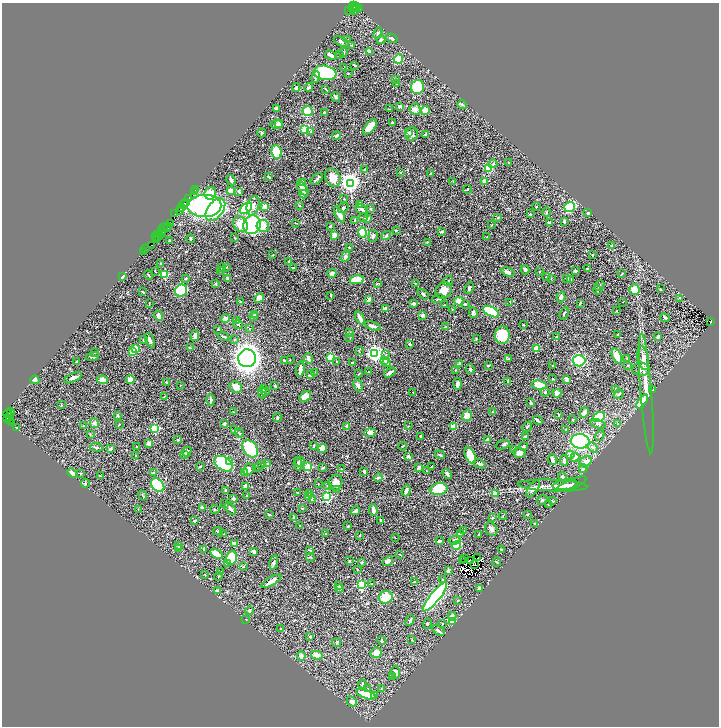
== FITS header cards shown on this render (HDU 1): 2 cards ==
NAXIS1  =                 1433
NAXIS2  =                 1448

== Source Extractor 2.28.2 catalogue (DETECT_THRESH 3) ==
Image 1433 x 1448 px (HDU 1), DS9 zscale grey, zoomed out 1/2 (1 PNG px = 2 x 2 image px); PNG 721 x 728 px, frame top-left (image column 1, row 1447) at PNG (2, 3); each listed source drawn as its Kron ellipse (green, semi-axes under 4 px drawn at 4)
Background 1.1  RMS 0.03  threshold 0.0887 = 3 sigma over >= 5 px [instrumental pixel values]
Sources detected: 635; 60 cannot appear on this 1/2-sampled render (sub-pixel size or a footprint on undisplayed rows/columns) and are neither listed nor drawn; of the other 575, the 500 brightest by FLUX_AUTO listed and drawn (75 fainter detections omitted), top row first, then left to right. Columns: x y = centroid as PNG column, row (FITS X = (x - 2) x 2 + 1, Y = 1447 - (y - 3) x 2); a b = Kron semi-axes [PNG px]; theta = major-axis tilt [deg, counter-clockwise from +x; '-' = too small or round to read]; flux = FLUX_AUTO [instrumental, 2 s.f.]
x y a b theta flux
353 6 3 2 - 150
355 7 5 2 - 460
357 7 2 2 - 240
353 8 2 1 - 370
359 9 4 3 - 170
348 10 2 1 - 800
354 10 2 1 - 56
378 33 6 4 63 12
392 38 6 3 -28 8.5
348 40 4 3 - 5.7
381 40 4 2 - 16
341 42 8 3 -24 12
351 45 3 2 - 3.4
369 51 4 3 - 12
343 52 5 3 - 7
339 54 2 2 - 2.5
330 55 6 3 -30 22
398 59 4 4 - 210
355 65 3 2 - 4.6
344 67 2 1 - 5.6
325 73 11 7 -9 650
348 74 3 2 - 2.6
316 77 6 3 79 7.4
396 79 2 2 - 3
397 84 3 2 - 7.3
296 87 4 3 - 10
309 87 4 4 - 11
418 87 7 6 - 190
326 89 4 2 - 4.4
335 97 5 4 - 11
462 105 5 3 - 7.4
400 106 4 3 - 11
277 108 3 3 - 25
390 109 3 2 - 3.3
415 109 6 5 - 19
425 110 4 4 - 54
308 111 5 5 - 140
324 112 2 2 - 5.6
392 123 3 2 - 15
279 124 4 4 - 19
276 125 6 3 8 14
370 127 9 4 50 66
304 129 3 3 - 370
311 131 3 2 - 2.7
409 132 3 3 - 10
262 133 4 3 - 5.9
412 134 6 6 - 22
426 134 4 3 - 5.7
336 135 4 3 - 11
277 152 7 5 -81 200
508 162 3 2 - 3.1
493 164 4 4 - 7.6
488 168 4 4 - 140
364 169 3 2 - 4.4
401 172 3 2 - 4
430 173 2 2 - 3.7
268 177 3 2 - 5
333 178 9 7 -62 67
317 179 7 2 44 10
231 180 5 2 - 16
453 181 3 2 - 2.6
302 182 3 2 - 11
485 182 2 2 - 65
350 183 4 4 - 3400
196 189 3 1 - 24
303 189 8 3 -56 48
467 189 4 2 - 2.9
230 191 3 3 - 61
239 191 3 2 - 6.9
194 192 2 1 - 6.7
210 193 6 5 - 100
304 194 4 3 - 13
188 199 4 2 - 130
344 199 3 2 - 3.3
186 202 2 1 - 35
360 204 4 3 - 6.1
184 205 3 2 - 350
299 205 2 2 - 3.5
204 206 17 11 2 860
253 206 10 6 71 31
181 207 4 2 - 51
265 207 2 2 - 63
536 207 2 2 - 3.8
570 207 5 5 - 210
246 208 7 4 39 260
343 208 6 3 34 12
215 209 13 7 53 460
361 209 6 3 -29 19
370 209 4 3 - 3.8
179 211 3 1 - 180
547 212 4 2 - 4.7
588 213 3 2 - 13
175 214 2 1 - 77
339 214 9 4 -62 41
530 214 3 2 - 3.4
363 218 3 3 - 9.3
498 218 3 2 - 5.5
368 219 4 3 - 6
355 220 4 3 - 8.5
564 221 2 2 - 12
550 222 3 2 - 12
170 223 2 1 - 64
296 223 2 1 - 4.3
240 224 8 7 - 58
252 225 9 8 - 440
492 225 3 2 - 3.2
167 226 2 1 - 65
263 226 6 6 - 55
330 226 3 2 - 5.1
163 228 2 2 - 280
167 228 2 1 - 220
161 231 4 3 - 310
396 231 2 2 - 5.4
442 231 4 3 - 8.6
363 233 5 4 - 230
159 234 4 1 - 84
161 234 2 1 - 120
157 235 2 2 - 110
334 235 4 3 - 33
159 236 2 1 - 310
373 236 6 4 77 14
386 236 5 3 - 12
156 237 3 1 - 77
487 237 3 2 - 3.6
235 238 3 2 - 3.2
156 239 2 1 - 39
190 239 4 3 - 6.6
169 241 4 3 - 5.4
427 242 3 2 - 5.6
151 245 2 1 - 110
611 246 2 2 - 13
349 248 3 2 - 6.7
145 249 3 1 - 130
143 251 2 1 - 51
273 255 2 1 - 2.8
592 255 2 2 - 3.7
345 257 5 3 - 15
289 261 3 3 - 7
160 264 3 2 - 2.9
226 267 3 2 - 3
222 268 3 2 - 4.1
293 268 3 2 - 4.7
587 269 3 2 - 7.6
525 270 4 3 - 13
155 271 2 1 - 2.7
221 271 3 2 - 2.5
540 271 2 2 - 4.2
575 271 3 2 - 12
508 272 7 3 -20 23
332 273 4 3 - 18
165 274 3 3 - 330
622 274 3 2 - 6.8
149 275 5 2 - 5.1
122 276 3 2 - 20
546 277 2 2 - 4.6
186 278 3 2 - 8.8
551 278 2 2 - 3.4
567 278 3 2 - 11
227 279 4 3 - 6.8
570 279 3 3 - 6.3
356 280 7 4 12 130
448 281 5 2 - 4.8
415 283 2 2 - 3
216 284 3 2 - 4.9
377 284 3 2 - 3.9
599 285 5 2 - 5.6
469 288 6 3 64 12
660 289 3 2 - 4.2
181 290 6 5 - 380
444 290 9 7 45 61
597 290 5 2 - 6.5
634 290 5 5 - 53
143 292 3 2 - 4.3
423 294 6 3 -37 9.8
331 295 3 2 - 4.8
561 297 5 4 - 15
259 298 5 4 - 36
680 298 4 2 - 4.6
369 299 3 3 - 17
438 299 7 2 14 7.2
240 301 2 2 - 4.3
459 301 5 3 - 42
510 302 2 2 - 3.5
622 302 2 1 - 3.1
149 303 3 2 - 2.5
580 303 3 2 - 6.9
413 304 2 2 - 47
465 304 2 2 - 5.4
444 305 2 2 - 5.4
385 309 4 3 - 16
452 309 2 2 - 3.1
617 311 2 2 - 7.4
491 312 8 4 -29 430
473 313 5 4 - 12
564 313 7 2 71 6.7
254 314 3 2 - 5.9
423 315 3 2 - 27
158 316 5 3 - 31
253 317 3 2 - 3.7
225 318 5 4 - 29
360 318 7 3 -62 34
665 318 5 3 - 7.9
236 320 3 2 - 3
710 322 4 2 - 380
238 325 5 2 - 4.7
523 325 2 2 - 3.2
373 326 8 3 -19 21
445 327 3 3 - 9.4
250 328 2 2 - 2.8
217 330 2 2 - 3
349 332 2 2 - 7.6
618 334 3 1 - 3.6
195 335 5 3 - 26
502 335 9 7 85 140
556 336 2 2 - 4.7
224 337 6 2 -21 12
658 337 4 3 - 14
350 338 3 2 - 2.6
235 339 3 3 - 3.7
476 339 3 2 - 3.3
143 340 2 2 - 3
150 340 7 3 -66 15
410 344 3 2 - 8.1
190 348 3 3 - 5.4
136 349 3 3 - 210
536 349 3 2 - 110
359 351 3 2 - 3.7
95 352 2 2 - 2.5
132 352 3 2 - 100
375 353 4 4 - 2300
385 355 4 3 - 6.3
92 356 7 3 17 10
617 356 8 4 -67 94
330 357 3 3 - 330
247 358 9 9 - 3600
627 358 3 3 - 4.8
643 358 12 5 -77 35
308 359 5 3 - 30
509 359 3 3 - 5.2
284 360 2 2 - 8.3
290 360 2 2 - 3.7
384 360 2 2 - 19
337 361 3 2 - 3
579 361 6 5 - 280
76 362 2 2 - 5
352 363 2 2 - 3.8
387 363 4 3 - 22
459 364 4 2 - 22
553 365 3 3 - 3.4
628 365 3 2 - 3.4
488 366 3 2 - 7.3
300 369 8 3 81 30
470 369 4 3 - 7.7
641 369 8 6 -6 28
456 370 3 2 - 2.6
369 371 2 1 - 3.1
314 372 3 2 - 3.7
390 372 6 2 33 18
359 374 4 2 - 6.8
310 375 4 3 - 7.5
73 378 9 4 25 18
553 379 2 2 - 3.5
567 379 3 3 - 26
35 380 4 4 - 13
103 380 5 4 - 41
130 380 4 4 - 56
166 382 2 2 - 4.7
508 382 4 2 - 11
457 384 6 3 -85 22
180 385 3 2 - 3
539 385 7 4 -8 82
275 386 3 2 - 3.9
358 386 6 4 -61 20
236 387 6 5 - 41
264 389 3 2 - 2.7
616 390 4 3 - 5.6
653 390 3 3 - 3.7
266 392 3 3 - 5.3
413 392 2 1 - 2.9
545 392 4 3 - 11
262 393 5 4 - 13
557 393 4 4 - 28
646 393 60 5 -86 92
619 394 5 3 - 8.2
164 396 3 1 - 3.8
305 396 6 4 37 45
211 400 5 3 - 13
642 402 8 3 55 71
531 403 3 2 - 10
61 405 2 2 - 3.4
11 411 2 1 - 67
233 412 2 2 - 2.9
492 412 3 3 - 4.1
584 412 6 3 61 32
7 414 4 2 - 160
10 414 3 2 - 390
117 415 2 2 - 7.3
558 415 3 2 - 3.1
467 416 6 4 51 46
9 417 3 2 - 250
277 417 4 2 - 4.1
599 417 6 4 32 370
7 418 4 2 - 77
10 419 2 2 - 200
538 420 5 2 - 9
573 420 2 2 - 3.6
12 422 2 1 - 78
94 423 5 3 - 18
119 424 2 2 - 3.5
224 424 3 3 - 10
598 424 8 3 -17 11
617 424 4 3 - 5.4
83 426 3 2 - 4.6
347 426 3 2 - 11
408 426 2 2 - 2.6
454 426 4 4 - 66
527 427 5 2 - 6
16 428 2 2 - 3.5
155 428 3 3 - 590
234 430 3 2 - 2.7
566 430 3 3 - 4.2
370 432 6 4 1 21
239 433 5 2 - 5.5
90 434 3 2 - 3.5
420 436 3 2 - 5.6
525 436 2 2 - 17
600 436 5 3 - 8.9
178 440 3 3 - 4.8
488 440 3 3 - 35
580 441 9 7 -5 790
149 444 3 3 - 35
503 445 7 3 17 6.9
313 446 4 2 - 5.9
403 446 4 2 - 4
523 446 4 3 - 5.2
96 447 6 3 -6 8.5
137 447 4 2 - 4.2
593 447 5 4 - 14
110 449 3 3 - 25
250 449 10 6 -55 250
322 449 4 4 - 60
513 449 2 1 - 2.5
187 452 5 2 - 14
519 453 6 5 - 27
184 455 3 2 - 6.6
440 455 5 2 - 10
570 455 4 4 - 20
136 456 2 2 - 3.5
408 456 4 4 - 8.8
470 456 8 5 -65 99
575 457 5 4 - 12
552 460 5 3 - 19
229 461 3 3 - 120
564 461 5 3 - 12
300 462 5 5 - 9.9
585 462 6 5 - 37
223 464 10 6 -32 560
262 464 4 2 - 3.8
267 464 4 3 - 5.9
298 464 7 3 -82 12
479 464 6 3 -19 15
200 466 3 2 - 5.6
258 467 2 2 - 2.8
307 467 3 3 - 230
419 467 3 3 - 16
431 467 2 2 - 3
323 468 4 2 - 6.3
249 469 6 5 - 25
341 469 2 2 - 2.9
583 469 4 3 - 10
426 471 3 2 - 3.2
154 472 4 3 - 8.3
364 472 3 2 - 8.7
72 473 5 3 - 18
81 473 3 2 - 4.4
245 473 3 2 - 15
447 474 5 2 - 15
100 476 3 2 - 4.3
378 477 4 2 - 14
563 477 4 3 - 11
85 483 4 2 - 4.6
336 483 8 6 65 45
318 484 2 2 - 2.5
571 484 16 5 23 18
158 485 8 5 -48 360
565 485 12 5 9 20
246 486 3 3 - 41
328 486 3 3 - 4.2
553 486 34 6 -2 53
439 489 8 6 11 140
533 489 9 5 55 23
226 490 4 3 - 10
336 490 3 2 - 5.3
406 491 6 3 71 25
298 493 2 2 - 4.4
309 494 2 2 - 2.8
495 494 2 2 - 78
143 496 5 2 - 5
246 496 2 1 - 4.2
309 497 3 3 - 24
327 497 3 3 - 630
233 499 2 2 - 35
312 500 4 2 - 6.9
542 500 5 3 - 5.8
552 501 2 2 - 5.2
225 503 3 2 - 2.7
548 505 2 2 - 3.4
202 508 2 2 - 33
302 508 3 2 - 2.9
215 509 4 3 - 7.8
230 509 7 3 -50 14
138 510 2 2 - 2.7
373 510 5 2 - 37
355 511 4 3 - 19
269 515 3 2 - 4.7
527 515 2 2 - 6.7
503 516 4 2 - 3.7
294 517 3 3 - 4.2
492 518 2 2 - 8.5
381 520 3 2 - 6.1
194 521 2 2 - 21
534 523 2 2 - 5
300 525 2 2 - 2.8
348 526 3 2 - 3.7
491 529 7 5 -55 19
464 530 2 2 - 3
218 531 5 3 - 7.8
460 533 3 2 - 13
224 534 3 2 - 4.8
326 534 2 2 - 4.5
479 534 2 2 - 3.1
360 535 2 2 - 5.2
395 537 2 2 - 2.6
454 540 6 4 5 13
439 541 3 2 - 11
235 544 4 4 - 18
457 545 5 3 - 120
179 546 4 3 - 9.6
179 549 3 2 - 3.4
203 549 3 2 - 4.2
502 549 3 2 - 8.6
310 550 3 2 - 4
254 552 3 2 - 20
216 554 7 3 -34 100
400 554 2 2 - 2.6
311 557 4 2 - 4.4
478 557 2 1 - 5.5
232 558 7 5 73 170
465 559 2 1 - 3.9
471 560 3 1 - 3.3
350 561 3 2 - 6.2
388 561 5 4 - 18
463 561 2 1 - 9.4
362 562 3 3 - 6.7
496 562 4 2 - 4.6
227 563 4 3 - 17
274 563 7 3 76 11
475 565 2 1 - 2.9
244 566 3 2 - 5.5
357 570 2 2 - 4.3
448 570 3 2 - 13
220 572 4 3 - 5.4
205 574 2 2 - 3.6
218 576 4 2 - 2.9
443 580 3 2 - 4.2
271 581 11 3 31 38
414 582 4 2 - 2.6
372 584 3 2 - 3.6
338 585 3 3 - 7.3
361 585 3 3 - 720
339 588 3 3 - 18
479 588 4 4 - 10
217 590 3 2 - 5.1
386 597 7 6 - 120
435 597 18 5 51 1200
458 600 3 2 - 2.9
249 611 4 4 - 7
452 616 4 3 - 24
246 620 2 2 - 3.7
410 620 6 3 60 9.1
453 621 3 3 - 280
427 624 5 3 - 7.4
443 624 3 2 - 3.1
281 629 3 2 - 3
438 631 7 3 -37 14
310 637 3 2 - 7
412 640 3 3 - 5.6
382 641 4 2 - 5.9
337 643 5 3 - 4.8
376 653 5 5 - 42
317 655 6 3 -12 49
301 656 5 4 - 23
396 672 6 4 -85 22
393 677 3 2 - 3.6
362 684 4 3 - 7.3
381 688 3 2 - 3.3
367 689 4 3 - 6.5
366 694 10 3 -20 110
374 696 3 3 - 7
352 701 5 4 - 14
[75 fainter detections neither listed nor drawn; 60 sub-pixel or undisplayed-footprint detections neither listed nor drawn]